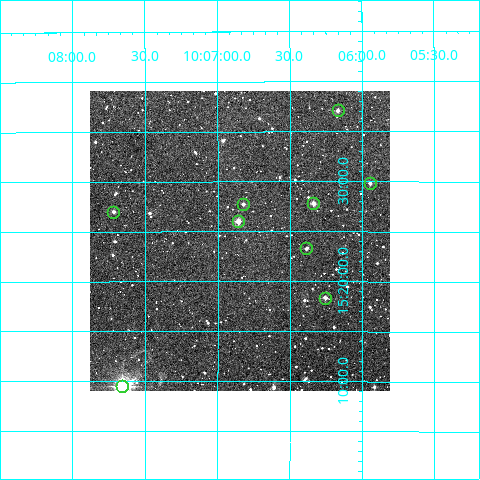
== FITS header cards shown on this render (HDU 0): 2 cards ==
NAXIS1  =                  300
NAXIS2  =                  300

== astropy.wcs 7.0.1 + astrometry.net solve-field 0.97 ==
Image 300 x 300 px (HDU 0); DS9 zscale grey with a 90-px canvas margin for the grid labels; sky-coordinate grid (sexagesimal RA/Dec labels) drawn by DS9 from the SOLVED WCS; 9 Tycho-2 reference stars matched to detected sources circled (green)
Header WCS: RA---TAN/DEC--TAN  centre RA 10:06:51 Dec +15:24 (151.71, +15.40 deg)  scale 6 arcsec/px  FOV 30.0' x 30.0'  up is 0 deg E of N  parity normal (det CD < 0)
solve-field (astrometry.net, Tycho-2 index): VERIFIED the header's WCS against the Tycho-2 star catalogue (verified at 2 index scales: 9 matches each, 0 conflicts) and refined it, rather than solving blind
Solved WCS: RA---TAN-SIP/DEC--TAN-SIP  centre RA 10:06:51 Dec +15:24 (151.71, +15.40 deg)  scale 5.99 arcsec/px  FOV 30.0' x 30.0'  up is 0 deg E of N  parity normal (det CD < 0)
The solver's refit moves the header's centre by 2.3 arcsec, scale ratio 0.9988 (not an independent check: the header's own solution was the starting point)
Tycho-2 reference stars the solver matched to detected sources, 9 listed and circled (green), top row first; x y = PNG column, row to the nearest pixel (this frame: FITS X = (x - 90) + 1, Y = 300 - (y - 91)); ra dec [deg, ICRS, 3 dp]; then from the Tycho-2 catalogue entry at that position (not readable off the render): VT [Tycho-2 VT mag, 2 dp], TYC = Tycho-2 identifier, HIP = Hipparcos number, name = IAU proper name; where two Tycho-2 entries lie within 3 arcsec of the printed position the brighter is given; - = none
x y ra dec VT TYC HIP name
338 110 151.542 +15.618 11.64 1412-1383-1 - -
370 183 151.486 +15.497 12.20 1412-1594-1 - -
313 203 151.585 +15.464 11.15 1412-1649-1 - -
243 204 151.706 +15.463 11.75 1412-1601-1 - -
113 212 151.930 +15.450 11.91 1412-1656-1 - -
238 221 151.715 +15.434 10.37 1412-1669-1 - -
306 248 151.597 +15.388 11.53 1412-368-1 - -
325 298 151.564 +15.306 11.65 1412-360-1 - -
122 386 151.914 +15.157 7.22 1412-84-1 49623 -